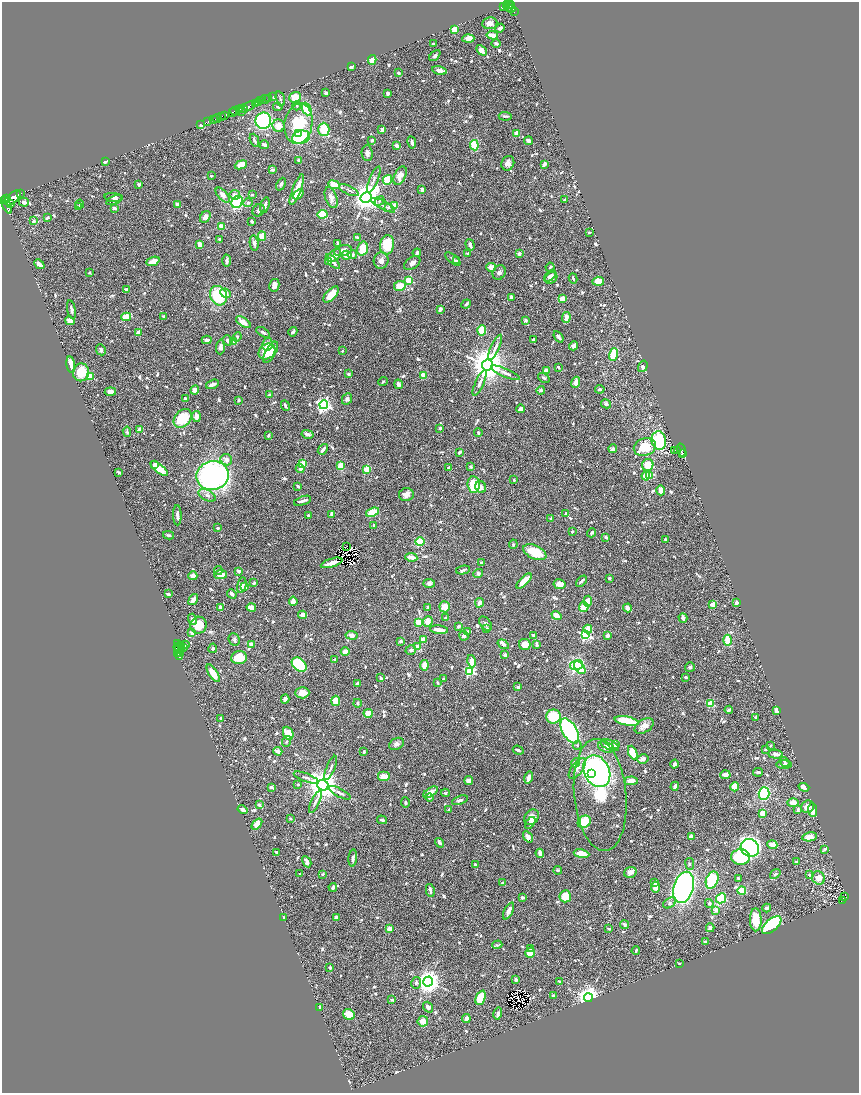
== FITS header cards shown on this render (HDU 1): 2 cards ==
NAXIS1  =                 1714
NAXIS2  =                 2182

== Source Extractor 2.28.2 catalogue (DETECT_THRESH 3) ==
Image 1714 x 2182 px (HDU 1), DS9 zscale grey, zoomed out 1/2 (1 PNG px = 2 x 2 image px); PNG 861 x 1095 px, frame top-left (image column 2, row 2182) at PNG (2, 2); each listed source drawn as its Kron ellipse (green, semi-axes under 4 px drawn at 4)
Background 0.437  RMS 0.017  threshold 0.0496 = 3 sigma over >= 5 px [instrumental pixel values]
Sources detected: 1091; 49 cannot appear on this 1/2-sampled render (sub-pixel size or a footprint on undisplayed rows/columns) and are neither listed nor drawn; of the other 1042, the 500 brightest by FLUX_AUTO listed and drawn (542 fainter detections omitted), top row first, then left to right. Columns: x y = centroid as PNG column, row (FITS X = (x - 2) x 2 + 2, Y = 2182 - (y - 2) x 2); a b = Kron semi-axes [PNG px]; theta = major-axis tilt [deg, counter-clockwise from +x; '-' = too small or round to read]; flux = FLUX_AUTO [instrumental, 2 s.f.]
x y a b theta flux
511 5 3 2 - 150
506 6 2 2 - 80
510 6 6 2 -49 180
503 7 4 2 - 170
512 8 3 2 - 100
510 9 2 1 - 28
514 12 2 2 - 20
490 23 7 6 - 22
500 28 5 3 - 11
454 29 3 3 - 79
492 35 6 3 -8 28
468 39 6 4 3 37
496 43 4 3 - 7.5
433 44 4 2 - 6.2
481 50 6 4 -45 25
435 55 6 4 46 6.9
372 60 5 4 - 33
351 66 3 2 - 22
440 70 7 4 -12 23
398 73 4 3 - 6.8
326 93 3 3 - 12
388 93 4 3 - 12
273 96 2 2 - 36
295 97 6 5 - 84
269 98 2 1 - 79
280 99 8 3 -74 6.3
264 100 5 2 - 150
261 101 2 2 - 190
259 102 3 2 - 400
255 103 2 2 - 250
249 106 6 2 27 1400
297 106 4 3 - 5.5
278 107 5 3 - 7.1
243 109 4 2 - 290
307 109 6 4 -66 150
240 110 3 1 - 100
235 111 5 2 - 210
241 111 3 2 - 95
232 113 3 3 - 29
224 115 3 2 - 360
222 116 3 2 - 320
505 116 6 2 -4 7.4
217 118 4 2 - 580
213 119 2 1 - 24
208 121 2 1 - 15
263 121 8 8 - 460
298 124 20 14 81 210
200 125 4 2 - 20
278 126 6 6 - 42
324 129 6 5 - 76
382 129 4 2 - 19
298 133 3 2 - 23
517 133 3 3 - 35
301 137 9 6 14 210
254 140 7 3 -67 9.7
372 140 4 3 - 6.2
528 141 4 3 - 17
412 142 6 3 -80 11
264 145 5 3 - 9.4
397 145 3 2 - 18
474 145 5 4 - 88
367 153 8 5 -84 12
299 160 3 3 - 13
105 161 4 2 - 9.6
508 163 7 6 - 19
544 164 4 2 - 14
241 165 6 4 22 41
272 170 3 2 - 8.8
211 176 2 2 - 7.8
400 176 10 5 64 32
374 180 14 3 66 12
387 180 5 4 - 91
139 184 4 3 - 6.2
281 184 7 4 66 9.2
334 185 6 4 -24 73
422 189 3 3 - 13
297 190 16 3 69 76
349 190 11 3 -26 9.5
20 193 2 1 - 52
298 194 6 3 38 26
223 195 9 4 -47 21
235 195 5 4 - 13
252 195 3 3 - 6.8
113 197 9 4 -5 10
13 198 10 5 41 2800
331 198 11 6 -71 19
366 198 6 5 - 5200
7 199 2 2 - 270
114 200 8 4 24 8.2
565 200 3 3 - 10
5 201 2 2 - 280
380 201 5 4 - 6.3
24 202 5 4 - 17
237 202 6 5 - 310
11 203 3 2 - 370
248 203 5 4 - 7
80 204 4 4 - 6.7
177 204 4 3 - 14
6 205 9 4 -67 1600
265 205 8 3 74 14
383 205 13 3 -28 9.6
79 206 3 3 - 5.2
395 206 4 4 - 30
389 207 4 3 - 6.7
114 208 3 3 - 13
259 210 7 5 50 9.7
322 214 5 4 - 94
205 217 6 5 - 15
48 218 3 2 - 8.4
34 221 2 2 - 26
252 221 3 2 - 9.7
222 226 4 3 - 37
589 232 3 2 - 5.6
262 236 4 4 - 41
357 238 3 3 - 7.5
219 239 2 2 - 8.2
254 243 8 4 -81 11
338 243 3 2 - 5.3
200 244 4 3 - 13
387 245 10 7 81 100
470 245 6 3 -74 12
363 249 7 5 74 65
343 251 9 5 13 24
417 253 4 2 - 12
467 254 3 2 - 5.7
519 254 3 3 - 13
334 255 8 5 40 26
346 255 5 4 - 33
352 255 4 4 - 9.6
453 259 9 3 -40 7.6
153 261 7 3 22 41
227 261 6 3 87 16
329 261 3 3 - 13
381 261 8 7 - 21
457 261 3 3 - 6.2
333 262 9 3 -47 23
412 263 9 5 36 17
39 264 5 3 - 26
491 267 5 4 - 21
550 267 4 2 - 5.7
89 272 3 3 - 5.3
499 272 7 6 - 11
550 276 7 4 44 11
551 278 7 5 37 20
573 278 5 2 - 7.3
409 280 3 3 - 160
598 281 6 4 4 45
274 285 6 5 - 17
400 286 6 5 - 56
126 289 3 2 - 6.9
225 293 5 4 - 19
331 294 10 5 47 57
218 296 10 8 -62 180
511 297 4 3 - 11
562 299 4 4 - 36
466 304 5 3 - 7
440 309 4 3 - 14
71 310 9 3 -78 12
164 316 3 2 - 6.9
126 317 5 3 - 56
566 317 6 4 80 22
525 320 3 3 - 10
70 321 5 4 - 25
243 322 8 4 -33 31
482 330 5 4 - 94
263 332 7 3 -33 8.6
293 332 5 3 - 10
138 333 3 3 - 24
237 337 5 3 - 5.7
559 337 6 2 -54 11
534 339 3 3 - 5.4
207 340 5 3 - 17
227 340 5 4 - 11
233 341 3 3 - 58
267 344 6 5 - 40
574 346 4 4 - 15
220 347 7 4 87 15
495 347 14 4 65 17
101 350 6 4 -64 10
342 351 2 2 - 7.8
267 352 9 7 35 67
271 352 12 5 60 72
613 354 6 3 72 110
71 365 8 3 -81 57
487 365 5 5 - 10000
643 366 6 4 72 9.1
558 367 3 2 - 7.2
546 371 4 3 - 28
81 372 9 8 - 85
506 373 15 4 -24 18
348 374 4 3 - 6.8
90 376 3 3 - 110
423 376 4 2 - 61
544 378 6 3 -33 7.8
383 382 4 3 - 5.7
576 382 6 4 70 23
480 383 14 4 65 15
213 384 7 3 21 15
398 384 5 3 - 20
600 389 5 3 - 6.3
195 390 5 4 - 17
541 390 4 3 - 8.7
110 392 5 3 - 18
269 395 3 3 - 8.5
186 399 3 3 - 16
347 399 6 5 - 8.8
239 400 3 3 - 5.9
606 404 5 4 - 9.9
324 405 4 4 - 1100
285 406 6 2 -66 7.2
520 409 4 3 - 15
196 417 5 4 - 23
183 418 10 8 48 140
440 428 3 3 - 7.2
140 430 4 3 - 35
127 432 5 3 - 5.9
478 433 4 3 - 8.8
308 434 6 3 -13 14
268 436 3 2 - 6.2
659 440 9 7 -80 290
645 447 11 8 21 100
323 449 6 2 49 14
613 449 4 3 - 17
681 450 7 3 -76 250
674 451 3 1 - 34
677 451 3 2 - 51
460 452 4 2 - 9.8
682 453 3 3 - 170
226 460 6 5 - 22
303 464 4 3 - 71
155 465 4 3 - 12
648 465 6 5 - 64
341 466 4 3 - 55
471 467 4 3 - 7
159 468 10 4 -39 50
448 468 3 2 - 6.8
300 469 4 4 - 9.3
367 469 4 3 - 57
119 472 3 2 - 6.5
650 475 4 4 - 7.1
212 476 16 14 10 990
646 476 4 4 - 39
514 480 3 2 - 5.2
474 485 8 6 -84 83
298 486 3 2 - 6
481 487 6 5 - 16
661 490 5 3 - 31
406 494 7 6 - 20
207 495 9 5 -27 14
302 501 9 3 20 15
373 512 7 4 21 94
566 513 3 2 - 9.4
332 514 3 3 - 13
177 515 10 3 -88 12
308 516 3 3 - 7.8
551 518 2 2 - 15
374 525 3 3 - 5.5
218 528 3 2 - 6.5
572 531 3 3 - 5.5
592 533 5 3 - 6.7
169 535 5 3 - 5.6
606 537 4 3 - 6.2
665 539 3 2 - 6
420 542 4 3 - 160
513 544 5 4 - 5.5
347 546 2 1 - 5.6
535 552 12 6 -25 96
411 557 6 3 -10 32
482 562 3 2 - 10
332 563 11 3 17 19
463 570 7 3 11 7.5
218 571 4 4 - 6
239 571 3 3 - 15
478 574 5 4 - 11
221 575 6 4 7 47
193 576 4 4 - 22
609 578 3 3 - 8
524 581 10 4 45 45
581 581 6 2 45 8.9
254 583 4 3 - 6.1
429 583 6 4 -4 12
560 584 6 5 - 31
242 585 8 4 78 20
245 587 4 3 - 12
168 594 4 3 - 7
232 594 5 3 - 13
193 599 6 3 55 23
293 601 5 3 - 24
588 601 5 4 - 39
736 602 4 3 - 14
479 603 5 4 - 17
713 605 2 2 - 73
220 607 3 3 - 13
251 607 5 4 - 32
428 607 4 3 - 6.2
445 607 5 5 - 40
584 607 5 5 - 62
627 608 4 3 - 18
303 615 4 4 - 23
556 615 5 3 - 47
445 618 3 3 - 6.2
683 618 5 3 - 20
192 619 6 4 -75 15
428 621 5 5 - 31
418 622 4 3 - 58
485 624 8 5 -49 9.2
199 625 8 8 - 71
459 626 3 2 - 13
486 629 4 3 - 12
588 629 4 4 - 50
439 630 9 3 -7 26
468 632 3 3 - 11
192 633 2 2 - 46
352 635 6 4 -8 18
534 635 4 3 - 16
585 635 4 3 - 520
608 635 2 2 - 47
464 636 5 4 - 13
423 639 4 3 - 19
234 640 6 5 - 9.5
727 640 5 4 - 65
401 641 3 3 - 10
177 644 4 4 - 300
251 644 3 3 - 13
503 644 6 4 -35 10
525 644 6 5 - 37
184 645 5 2 - 53
537 645 2 2 - 11
418 646 4 3 - 19
178 647 4 2 - 890
181 648 4 2 - 230
183 648 3 2 - 77
213 648 5 4 - 6.5
177 649 4 2 - 600
411 650 5 4 - 9.6
179 651 6 3 -74 240
345 652 4 3 - 28
178 653 3 2 - 44
505 655 3 3 - 17
179 657 2 1 - 26
239 658 8 6 4 86
334 659 2 2 - 13
471 661 6 3 -77 36
299 665 8 6 -42 290
424 665 5 4 - 35
577 665 7 5 14 360
690 667 5 5 - 7.2
580 668 7 4 -50 76
470 671 4 3 - 320
213 673 10 4 -58 46
685 677 3 2 - 8.6
381 678 4 2 - 6.1
443 679 3 3 - 6.8
357 683 3 2 - 8.2
437 683 3 2 - 5.8
518 687 2 2 - 19
302 693 7 5 0 32
285 699 4 3 - 17
336 701 5 4 - 55
358 703 4 3 - 6.7
711 703 3 3 - 130
729 710 4 3 - 14
777 710 4 3 - 30
368 713 4 3 - 58
553 717 7 7 - 150
755 717 2 2 - 11
221 718 3 2 - 8.6
627 721 12 4 -11 130
644 726 10 6 31 25
570 731 14 7 -60 410
288 733 6 5 - 94
286 741 6 3 68 5.2
396 744 8 5 28 13
577 745 4 4 - 5.5
610 745 10 5 -23 39
616 745 3 3 - 32
770 746 3 2 - 5.2
606 747 8 5 -17 15
765 749 4 2 - 5.4
518 750 5 3 - 6.6
278 751 4 3 - 21
364 751 4 2 - 6.2
633 753 7 4 -67 72
776 754 7 4 -4 14
643 759 6 4 14 12
785 762 5 3 - 7.3
575 763 4 4 - 25
674 764 4 3 - 13
784 765 8 4 -1 15
331 768 13 3 68 10
577 768 12 5 54 20
597 771 17 12 -63 810
758 772 5 3 - 7.4
592 774 4 3 - 1400
725 775 5 4 - 14
384 777 6 5 - 32
306 778 13 4 -21 13
529 778 6 3 75 20
469 781 4 3 - 24
631 781 7 4 3 24
298 784 3 3 - 7.7
323 785 5 5 - 7700
675 786 4 3 - 8.8
271 787 4 2 - 7.8
735 787 4 4 - 69
804 787 5 3 - 28
430 792 8 4 32 31
340 793 12 3 -27 11
445 793 4 4 - 5.7
764 794 6 5 - 160
600 795 56 26 -84 360
429 797 4 3 - 8.3
460 800 8 4 20 11
315 802 12 3 65 12
405 802 5 4 - 6.1
793 803 6 3 2 37
259 805 4 3 - 6.2
807 807 6 6 - 26
449 809 3 2 - 5.7
242 810 5 3 - 15
798 810 4 3 - 6
813 810 7 4 -83 25
762 813 4 3 - 30
532 817 8 6 52 27
290 818 3 2 - 5.8
382 820 5 2 - 8.3
584 822 7 5 38 150
530 823 7 4 54 9.4
257 824 6 4 50 25
528 837 6 4 -55 17
691 837 4 3 - 21
809 837 7 4 8 30
439 843 5 3 - 11
772 845 5 3 - 37
750 848 9 8 - 790
824 849 4 3 - 9.7
276 852 3 3 - 6.7
540 853 4 3 - 26
581 854 8 4 -10 57
740 857 9 8 - 230
353 858 9 3 84 9.7
307 862 6 3 -62 16
796 862 3 3 - 11
475 864 4 3 - 5.8
690 864 6 4 -81 5.9
558 870 4 3 - 6.3
630 872 6 5 - 20
300 874 2 2 - 6.1
323 874 4 3 - 5.6
775 874 6 4 37 7.1
810 875 4 3 - 11
738 878 3 3 - 6
818 878 7 6 - 27
712 880 9 6 67 220
502 883 4 3 - 7.5
655 883 3 2 - 6
333 887 4 3 - 11
655 887 5 4 - 24
684 887 16 10 73 880
430 890 6 3 -78 15
742 891 4 4 - 75
565 896 6 5 - 61
522 897 4 3 - 5.4
845 897 3 2 - 22
721 898 5 4 - 190
842 901 2 1 - 8
670 903 7 4 31 9.5
709 903 4 4 - 6
767 908 4 3 - 6.2
716 910 2 2 - 26
509 911 9 3 62 21
336 917 3 3 - 11
284 918 3 2 - 6.4
756 920 11 6 -89 70
624 925 5 3 - 7.6
772 925 12 6 41 570
710 928 4 4 - 11
390 929 3 3 - 34
609 929 3 2 - 6.9
705 942 3 2 - 6.5
497 945 5 3 - 5.4
531 949 3 2 - 6.8
636 951 4 2 - 8.9
530 953 5 4 - 72
680 964 2 2 - 13
330 968 3 3 - 8.5
516 980 3 3 - 12
428 982 5 5 - 3400
560 982 4 3 - 6.3
416 983 6 5 - 8.8
553 996 3 3 - 10
481 998 7 4 67 120
588 998 4 4 - 2900
392 1000 3 2 - 7.8
319 1007 3 2 - 20
428 1007 6 4 -54 13
349 1014 6 5 - 58
498 1014 6 3 75 12
466 1018 4 3 - 14
423 1021 5 5 - 34
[542 fainter detections neither listed nor drawn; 49 sub-pixel or undisplayed-footprint detections neither listed nor drawn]